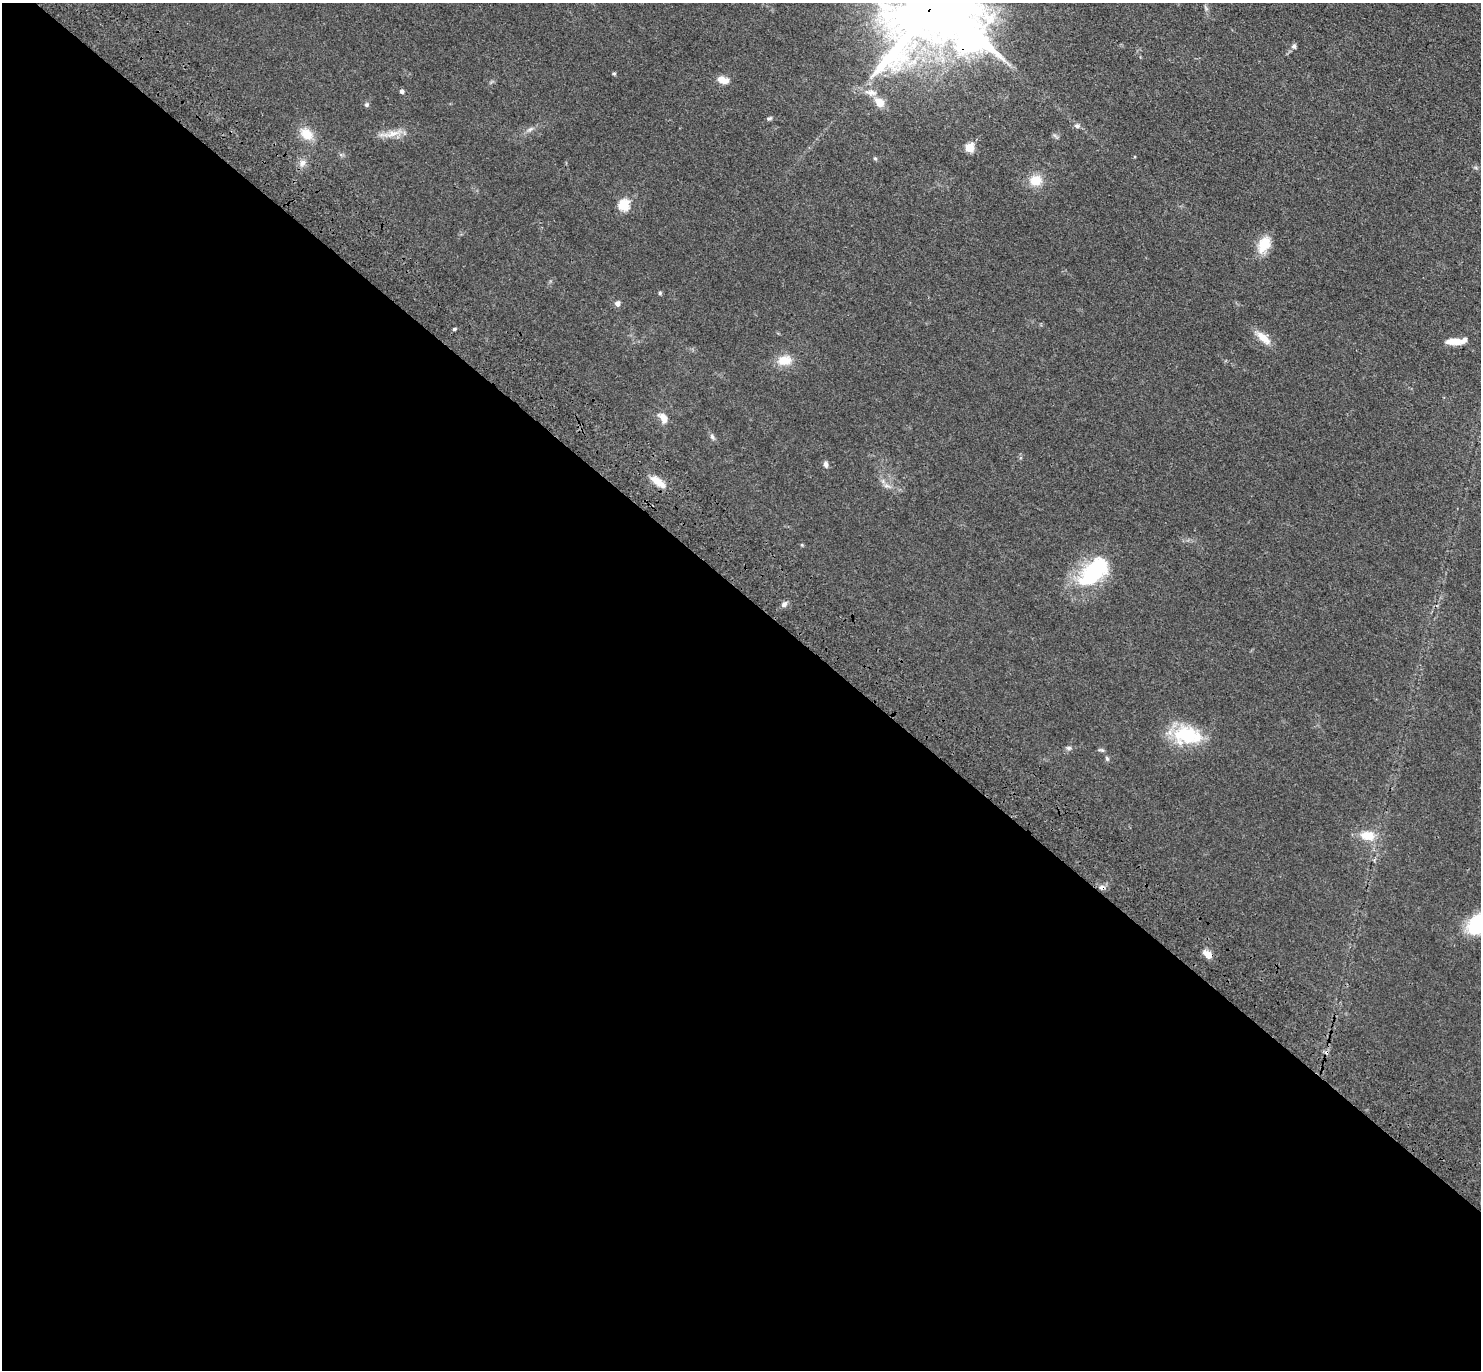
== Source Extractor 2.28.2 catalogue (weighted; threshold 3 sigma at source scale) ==
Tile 14 of 4 x 4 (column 2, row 4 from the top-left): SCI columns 1568-3046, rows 248-1615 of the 6091 x 6109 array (HDU 1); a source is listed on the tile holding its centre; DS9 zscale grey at full resolution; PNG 1483 x 1372 px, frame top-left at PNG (2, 3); no overlay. Shown black and unused: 57% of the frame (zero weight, under 3 of 4 exposures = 6% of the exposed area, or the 3 px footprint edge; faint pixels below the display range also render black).
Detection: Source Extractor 2.28.2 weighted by HDU 2 'WHT'; one run over the whole footprint, this tile lists its part. Background 0.0386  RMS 0.0045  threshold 0.0203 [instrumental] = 3 sigma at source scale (4.5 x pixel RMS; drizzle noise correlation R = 1.50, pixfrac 1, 0.05/0.05 arcsec/px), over >= 5 px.
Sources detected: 42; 1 cosmic-ray / hot-pixel residue — not listed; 1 inside a brighter listed object's ellipse — not listed separately; the other 40 listed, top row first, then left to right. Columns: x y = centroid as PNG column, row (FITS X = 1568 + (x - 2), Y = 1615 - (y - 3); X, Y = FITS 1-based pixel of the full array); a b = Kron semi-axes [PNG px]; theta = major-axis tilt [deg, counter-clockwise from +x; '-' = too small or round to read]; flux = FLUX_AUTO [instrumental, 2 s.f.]
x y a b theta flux
972 40 15 13 -46 400
1294 46 6 5 - 1.2
614 74 4 4 - 0.61
723 80 14 8 -14 3.9
402 91 5 5 - 1.1
871 93 18 8 -9 3.9
879 102 12 9 -47 5.3
366 105 6 6 - 0.82
769 118 8 4 35 0.8
1077 126 8 6 8 1.2
530 129 10 4 30 1.2
392 133 30 7 13 5.2
306 134 16 12 -39 7.2
969 147 5 5 - 19
875 158 5 5 - 0.58
302 163 11 7 57 2.3
1035 180 14 12 17 7.2
624 205 6 5 - 33
1264 244 22 14 62 8.2
660 293 5 5 - 0.6
617 303 8 6 80 1.5
454 329 4 4 - 0.58
1263 338 20 9 -43 5.9
1454 341 19 7 0 5.5
784 360 16 11 8 7.5
663 418 14 8 -51 3.7
712 437 8 6 -67 1.2
826 465 8 6 -82 1.4
658 482 23 8 -37 5.2
887 486 10 6 -3 1.7
802 545 5 4 - 0.44
1093 572 43 23 44 37
784 604 8 6 41 1.6
1187 735 38 22 -8 23
1068 748 7 5 1 1.1
1107 759 7 5 -73 0.81
1367 836 18 12 -5 7.8
1102 887 9 7 -4 1.9
1480 923 24 16 28 42
1208 954 10 7 -42 4.1
Overlapping masked pixels (flux is a lower limit): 2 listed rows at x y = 972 40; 1102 887
Isophote crosses this tile's border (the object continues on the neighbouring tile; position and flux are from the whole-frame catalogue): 1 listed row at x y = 1480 923